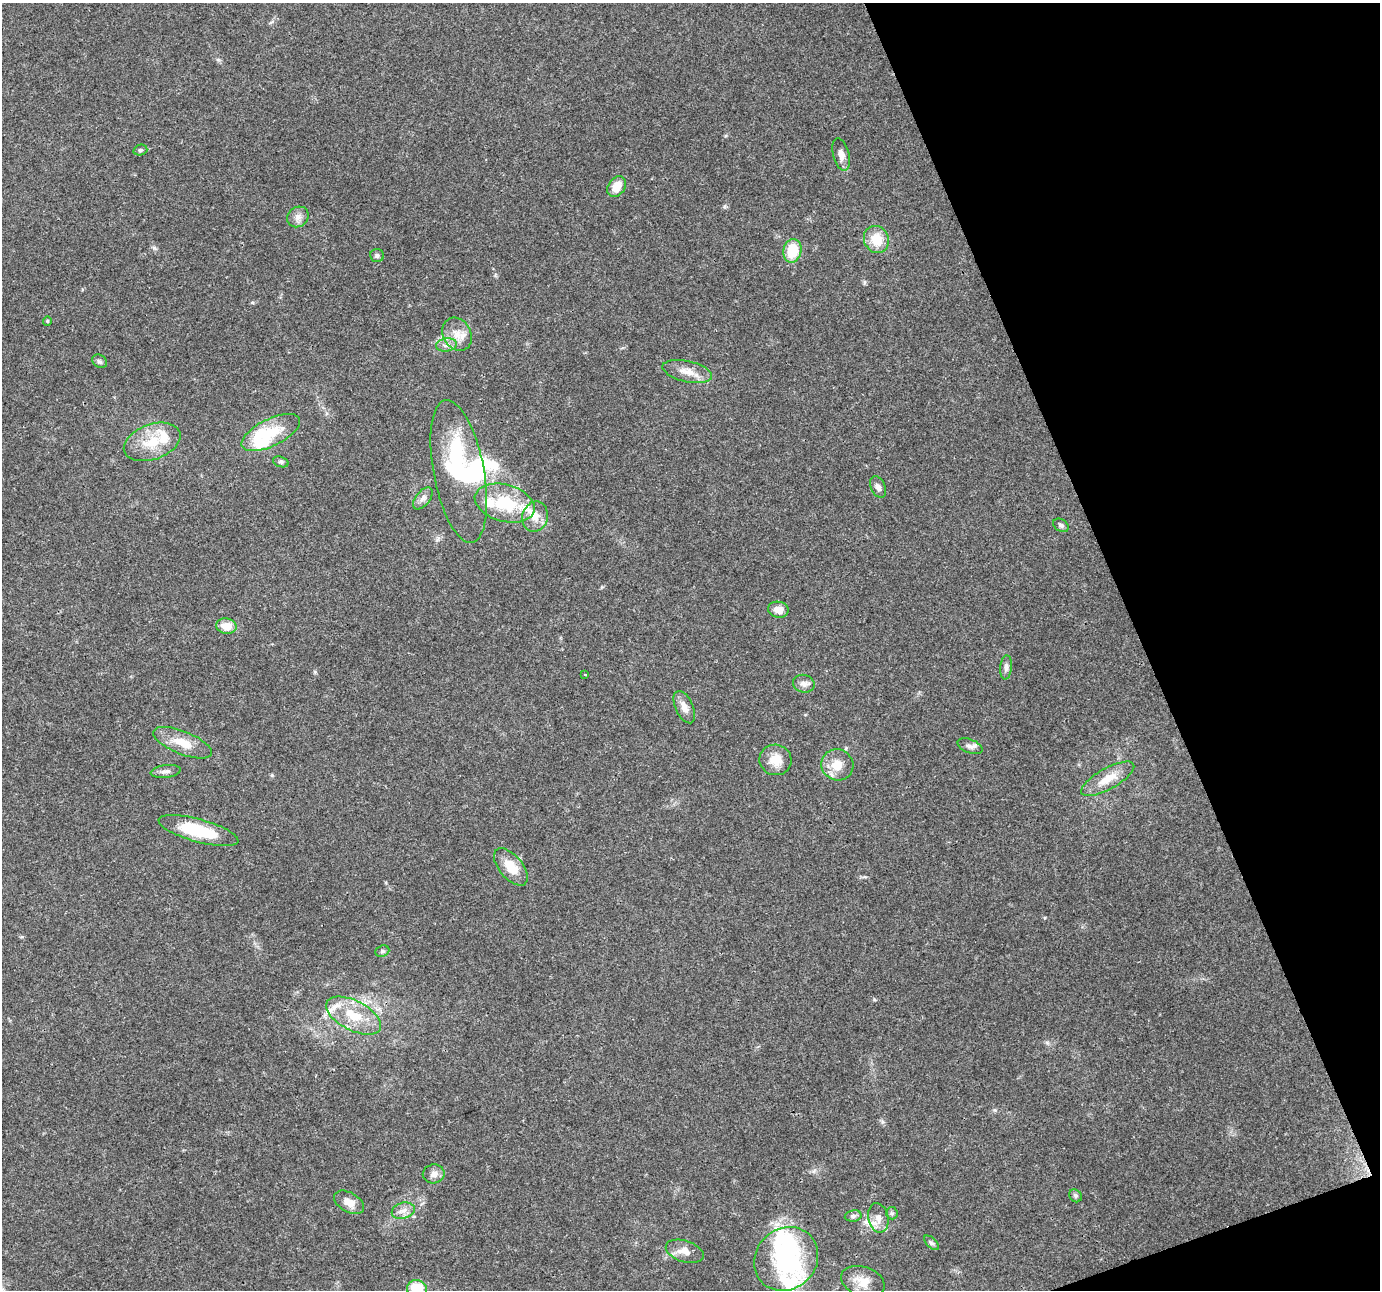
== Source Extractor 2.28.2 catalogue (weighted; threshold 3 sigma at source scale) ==
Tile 12 of 4 x 4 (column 4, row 3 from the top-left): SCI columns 4137-5514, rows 1365-2652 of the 5516 x 5358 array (HDU 1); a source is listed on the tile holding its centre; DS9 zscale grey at full resolution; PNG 1382 x 1292 px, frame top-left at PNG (2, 3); each listed source drawn as its Kron ellipse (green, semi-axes under 4 px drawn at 4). Shown black and unused: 18% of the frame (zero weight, under 3 of 4 exposures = <1% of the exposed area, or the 3 px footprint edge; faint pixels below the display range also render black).
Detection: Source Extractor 2.28.2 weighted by HDU 2 'WHT'; one run over the whole footprint, this tile lists its part. Background 0.102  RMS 0.0055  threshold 0.025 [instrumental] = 3 sigma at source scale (4.5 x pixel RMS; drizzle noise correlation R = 1.50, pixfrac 1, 0.0396/0.0396 arcsec/px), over >= 5 px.
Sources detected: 64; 8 inside a brighter object's white glare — neither listed nor drawn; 7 inside a brighter listed object's ellipse — not listed separately; the other 49 listed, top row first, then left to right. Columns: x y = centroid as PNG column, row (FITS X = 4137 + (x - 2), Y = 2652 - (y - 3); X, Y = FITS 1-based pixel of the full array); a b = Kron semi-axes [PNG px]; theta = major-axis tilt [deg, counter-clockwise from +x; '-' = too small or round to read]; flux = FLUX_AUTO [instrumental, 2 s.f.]
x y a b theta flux
140 150 7 5 15 1.1
841 154 16 8 -75 3.8
617 187 11 8 55 7.4
298 217 11 9 39 3.4
876 239 14 12 -62 12
792 251 12 9 78 17
377 256 7 6 - 1.5
47 321 4 4 - 0.66
457 334 17 14 -59 7.6
446 345 10 6 8 2.7
99 361 8 6 -31 1.3
687 372 25 10 -13 7
271 432 32 13 26 19
152 442 29 17 20 17
281 462 8 5 -18 1.1
459 471 72 25 -79 65
878 487 11 7 -65 2.4
423 498 13 7 51 2.9
505 503 30 18 -15 30
535 517 15 12 76 6.5
1061 525 8 6 -32 1.6
778 610 10 8 -10 5.1
226 626 10 7 -9 7.8
1006 667 12 6 85 2.1
585 675 3 2 - 0.43
804 684 11 8 -17 2.9
684 707 17 9 -65 4.6
182 743 31 11 -22 11
970 746 13 6 -22 2.5
775 760 16 15 - 8.6
837 765 16 15 - 9.1
166 771 15 6 7 2.7
1108 779 30 10 29 10
198 831 41 11 -15 28
511 867 22 11 -50 11
382 951 7 5 21 1.1
354 1016 30 15 -27 18
434 1174 11 9 11 3.6
1075 1196 7 5 -48 1.2
349 1202 16 9 -30 5.5
403 1211 12 8 18 3.5
892 1213 6 6 - 0.98
853 1216 8 5 10 1.5
878 1218 15 10 -78 5
931 1243 9 5 -42 1.3
685 1251 19 10 -17 5.9
786 1259 34 30 43 53
863 1281 22 14 -18 9
417 1289 10 8 -19 16
Isophote crosses this tile's border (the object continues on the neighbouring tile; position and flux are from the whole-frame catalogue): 1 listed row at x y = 417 1289
Unlisted compact peaks at least as high as the median listed source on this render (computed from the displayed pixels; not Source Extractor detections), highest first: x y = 154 248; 272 775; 874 999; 724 206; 995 1110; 315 672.